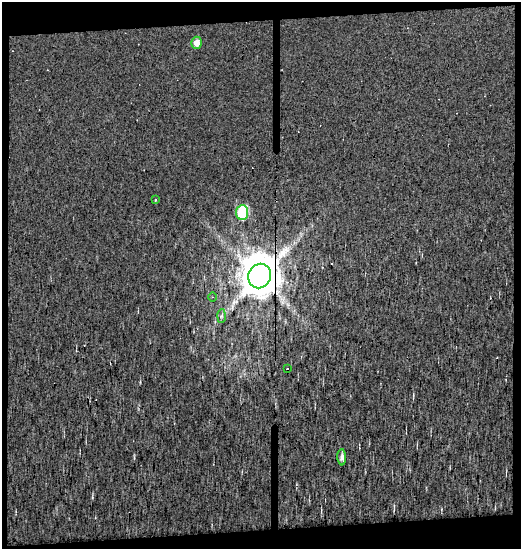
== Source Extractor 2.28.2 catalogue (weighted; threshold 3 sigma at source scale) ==
Image: 519 x 547 px (HDU 1 of 3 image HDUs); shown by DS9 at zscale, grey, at full resolution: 1 PNG px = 1 image px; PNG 523 x 551 px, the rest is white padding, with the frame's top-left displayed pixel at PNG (2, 2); every listed detection drawn as its Kron ellipse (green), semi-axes under 4 PNG px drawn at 4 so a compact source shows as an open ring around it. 10% of this frame is shown black and not used: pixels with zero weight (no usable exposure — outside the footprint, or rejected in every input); pixels covered by fewer than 12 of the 24 exposures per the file's context image (HDU 3 'CTX') — <1% of the file's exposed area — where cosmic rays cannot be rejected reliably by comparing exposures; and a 3 px margin inside the footprint's outer edge (the drizzle kernel's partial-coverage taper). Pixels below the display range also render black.
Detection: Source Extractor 2.28.2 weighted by HDU 2 'WHT'. Background 0.00478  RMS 0.0099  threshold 0.0406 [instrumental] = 3 sigma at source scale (4.09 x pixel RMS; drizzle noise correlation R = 1.36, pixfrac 0.8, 0.0396/0.0396 arcsec/px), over >= 5 px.
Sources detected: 8; all 8 listed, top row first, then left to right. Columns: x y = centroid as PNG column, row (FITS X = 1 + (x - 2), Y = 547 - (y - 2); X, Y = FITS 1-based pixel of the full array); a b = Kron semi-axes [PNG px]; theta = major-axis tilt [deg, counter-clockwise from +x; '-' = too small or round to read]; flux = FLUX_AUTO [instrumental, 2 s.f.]
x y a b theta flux
197 43 6 5 - 7.2
155 199 3 3 - 0.89
242 212 7 6 - 84
260 276 12 11 - 3600
213 297 5 3 - 0.9
221 316 7 4 88 1.9
287 368 3 2 - 1.5
342 457 8 4 -88 3
Overlapping masked pixels (flux is a lower limit): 1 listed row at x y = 260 276